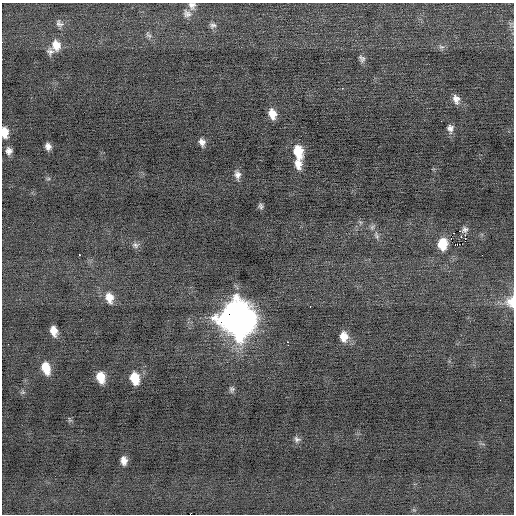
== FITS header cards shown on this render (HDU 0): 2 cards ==
NAXIS1  =                  512 / Axis length
NAXIS2  =                  512 / Axis length

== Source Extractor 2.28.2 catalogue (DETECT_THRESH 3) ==
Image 512 x 512 px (HDU 0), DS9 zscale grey, 1 PNG px = 1 image px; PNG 516 x 516 px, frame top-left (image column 1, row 512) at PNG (2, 3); no overlay
Background -0.0792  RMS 0.7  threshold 2.1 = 3 sigma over >= 5 px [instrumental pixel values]
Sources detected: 51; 1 with non-positive FLUX_AUTO (blend fragments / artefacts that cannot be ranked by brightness) is not listed; the other 50 listed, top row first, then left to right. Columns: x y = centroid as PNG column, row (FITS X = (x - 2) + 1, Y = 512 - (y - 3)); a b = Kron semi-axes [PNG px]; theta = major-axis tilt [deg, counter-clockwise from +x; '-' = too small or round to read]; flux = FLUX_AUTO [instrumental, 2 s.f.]
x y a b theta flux
192 6 10 9 - 230
187 14 12 10 -32 270
59 23 11 8 -42 200
511 23 7 4 1 84
213 25 9 8 - 160
148 35 11 6 -50 150
56 45 14 11 -77 570
441 47 9 6 -2 140
50 51 10 9 - 200
362 59 9 6 -58 160
342 88 2 2 - 110
456 99 12 8 -72 290
272 114 10 7 -74 530
441 121 2 2 - 31
450 128 10 7 -83 220
5 132 11 7 -84 540
202 142 9 6 -73 240
48 146 6 5 - 240
9 151 7 6 - 220
298 152 13 9 -74 1100
298 164 12 7 -82 420
237 175 11 7 -79 250
48 179 6 4 0 66
261 206 7 5 -82 120
372 227 8 7 - 140
465 229 6 5 - 140
460 231 3 2 - 68
465 235 2 2 - 590
377 236 11 6 -67 170
442 244 9 8 - 1100
455 244 3 3 - 200
135 245 10 8 -22 190
79 255 2 2 - 35
109 298 14 10 -76 530
511 302 16 13 85 640
310 307 3 2 - 73
237 318 16 14 -77 90000
54 331 9 6 -76 460
344 336 11 9 -82 540
287 343 5 3 - 390
8 344 2 2 - 79
46 368 12 8 -71 850
101 377 10 7 -74 760
135 378 11 8 -76 1000
232 389 8 6 87 120
23 392 6 6 - 81
70 420 8 5 -72 79
297 439 9 7 -21 150
124 461 8 6 -86 340
414 510 6 4 -18 65
At the frame edge (FLAGS 8, measured only in part): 3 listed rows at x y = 192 6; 5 132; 511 302
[1 non-positive-flux detection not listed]